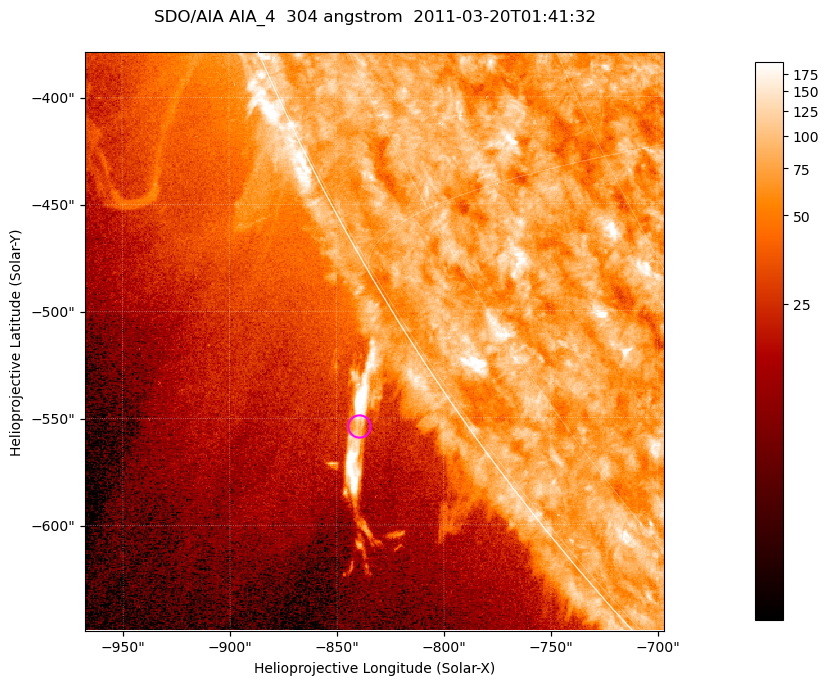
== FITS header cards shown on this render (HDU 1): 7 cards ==
TELESCOP= 'SDO/AIA '           / For AIA: SDO/AIA
INSTRUME= 'AIA_4   '           / For AIA: AIA_ATA1, AIA_ATA2, AIA_ATA3 or AIA_AT
WAVELNTH=                  304 / [angstrom] Wavelength
WAVEUNIT= 'angstrom'           / Wavelength unit: angstrom
DATE-OBS= '2011-03-20T01:41:32.133' / [ISO] Date when observation started; ISO 8
CTYPE1  = 'HPLN-TAN'           / CTYPE1; Typically HPLN
CTYPE2  = 'HPLT-TAN'           / CTYPE2; Typically HPLT

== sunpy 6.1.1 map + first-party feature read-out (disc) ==
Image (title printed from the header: SDO/AIA AIA_4  304 angstrom  2011-03-20T01:41:32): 451 x 451 px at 0.6 arcsec/px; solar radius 964 arcsec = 1606 px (partial field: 1.1% of the solar disc is inside the frame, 42% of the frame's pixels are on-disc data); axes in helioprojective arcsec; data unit not stated in the header (colour bar unlabelled)
Orientation: roll -0.132 deg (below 1 deg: not rotated)
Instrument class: DISC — disc imager (sunpy class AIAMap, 304 A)
Bright regions (active regions / flare kernels): reference = the on-disc median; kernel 5 px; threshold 5 sigma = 97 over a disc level ~76.6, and >= 1.15x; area >= 203 px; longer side >= 5 px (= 3 arcsec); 0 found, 0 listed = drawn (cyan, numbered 1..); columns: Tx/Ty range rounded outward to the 2 arcsec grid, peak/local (2 s.f.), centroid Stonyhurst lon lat
Off-limb structures (1.02-1.3 R_sun): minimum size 101 px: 3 found; the strongest spans PA ~120..125 deg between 1.02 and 1.07 R_sun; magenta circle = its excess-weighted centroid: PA ~125 deg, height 1.04 R_sun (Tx ~-840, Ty ~-554 arcsec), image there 3.1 x the reference